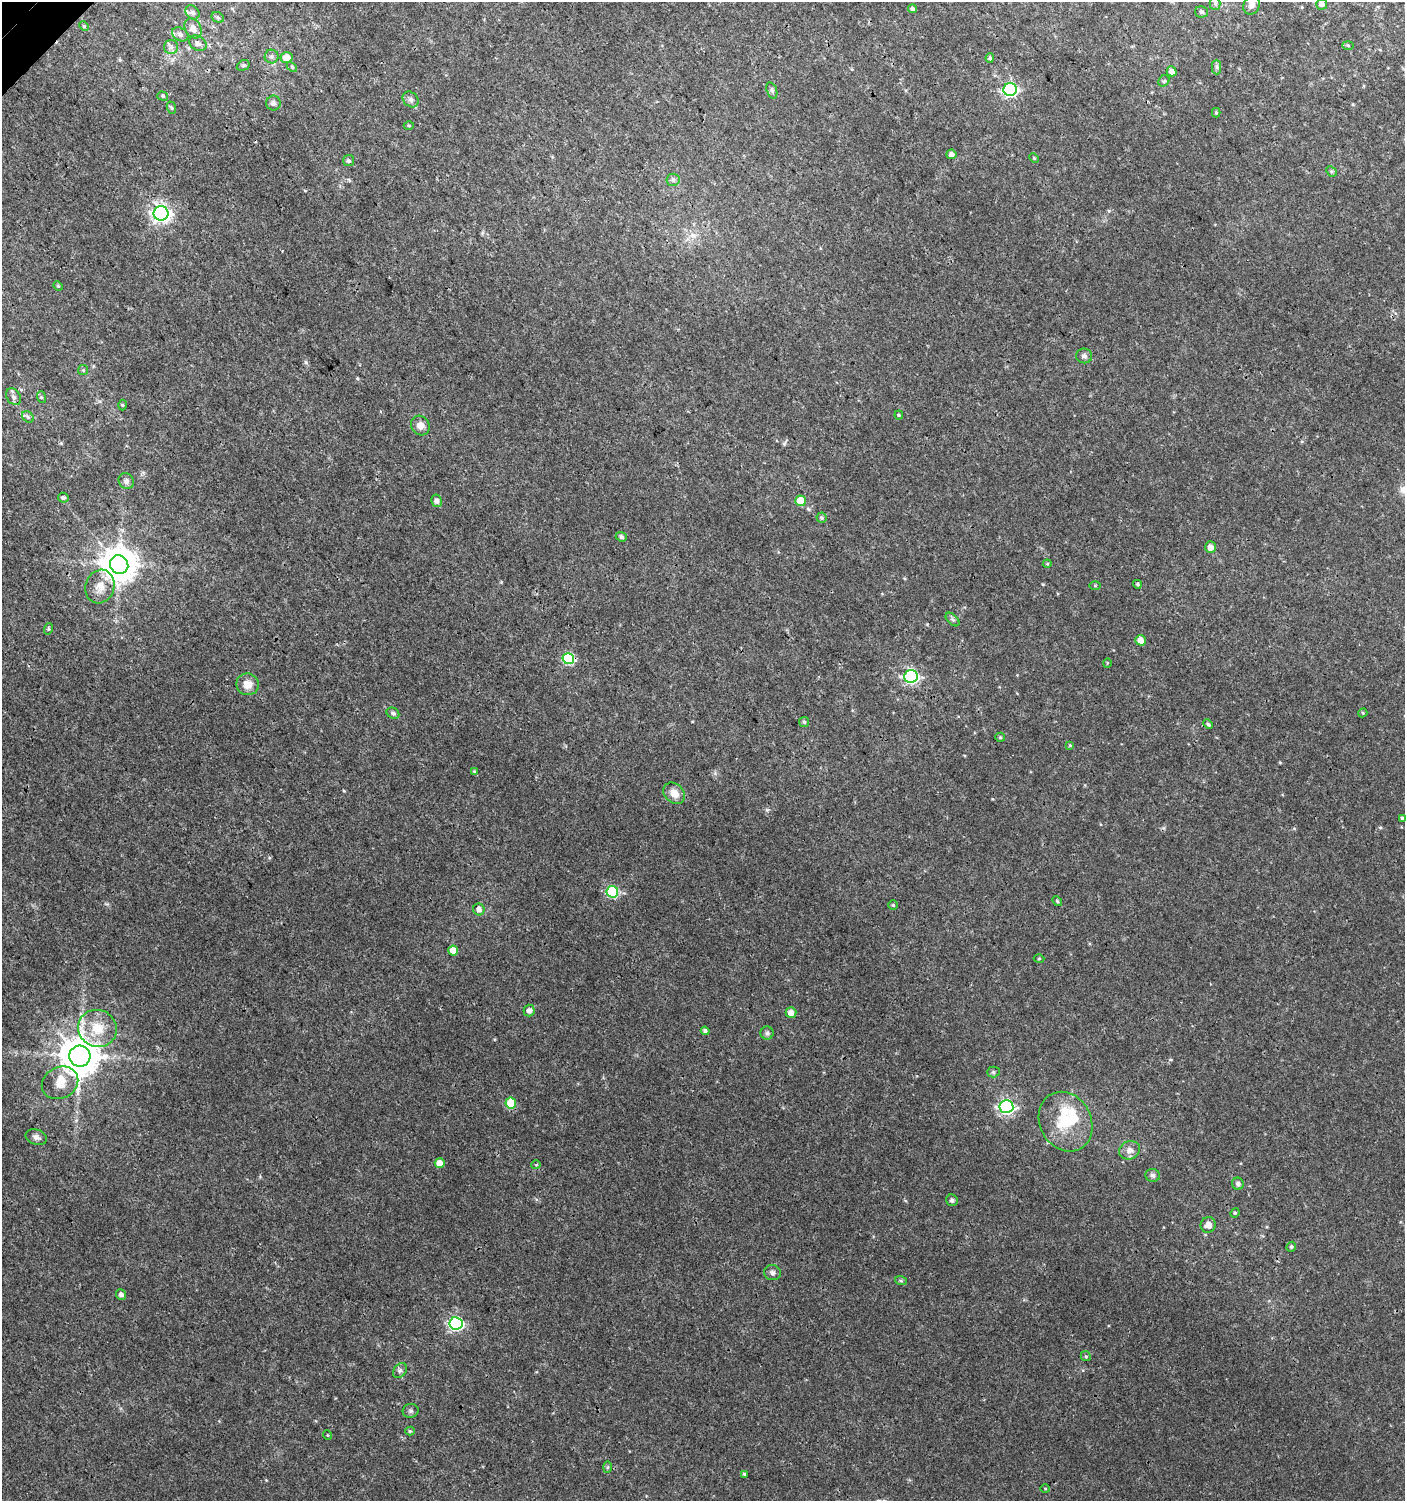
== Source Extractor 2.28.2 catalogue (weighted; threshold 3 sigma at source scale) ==
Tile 11 of 4 x 4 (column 3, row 3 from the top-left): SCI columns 3010-4412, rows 1531-3029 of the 6060 x 6084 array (HDU 1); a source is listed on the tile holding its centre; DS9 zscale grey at full resolution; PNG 1407 x 1503 px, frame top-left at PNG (2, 2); each listed source drawn as its Kron ellipse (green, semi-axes under 4 px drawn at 4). Shown black and unused: <1% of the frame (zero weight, under 3 of 4 exposures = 4% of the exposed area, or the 3 px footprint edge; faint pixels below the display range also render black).
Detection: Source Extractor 2.28.2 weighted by HDU 2 'WHT'; one run over the whole footprint, this tile lists its part. Background 0.00434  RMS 0.0022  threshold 0.00968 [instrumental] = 3 sigma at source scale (4.5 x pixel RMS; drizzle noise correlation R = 1.50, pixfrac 1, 0.0396/0.0396 arcsec/px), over >= 5 px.
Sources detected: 117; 2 inside a brighter object's white glare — neither listed nor drawn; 4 inside a brighter listed object's ellipse — not listed separately; the other 111 listed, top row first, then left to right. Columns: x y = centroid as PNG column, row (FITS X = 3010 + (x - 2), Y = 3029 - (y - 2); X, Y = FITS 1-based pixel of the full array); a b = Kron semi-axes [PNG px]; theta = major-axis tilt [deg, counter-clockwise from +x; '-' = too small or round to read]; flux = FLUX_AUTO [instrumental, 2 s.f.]
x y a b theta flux
1215 3 6 5 - 0.41
1322 4 5 5 - 0.93
1252 5 10 8 68 0.99
912 9 4 4 - 0.49
192 12 8 6 -45 0.68
1201 12 6 5 - 0.45
218 17 7 5 -29 0.44
84 26 5 4 - 0.26
193 28 11 8 -58 1.7
180 34 9 6 -30 0.72
198 43 9 7 -34 0.88
1348 45 5 3 - 0.23
171 47 7 7 - 0.74
272 57 7 7 - 0.55
286 57 6 5 - 2.3
990 58 5 4 - 0.45
243 65 7 5 30 0.38
292 67 6 4 -46 0.27
1217 67 7 4 -89 0.45
1172 71 5 4 - 0.8
1164 81 6 5 - 0.35
772 90 8 5 -70 0.51
1010 90 7 6 - 41
163 96 5 4 - 0.32
411 99 9 7 -45 0.73
273 103 7 7 - 0.58
171 108 6 4 -70 0.3
1216 113 5 4 - 0.27
409 125 5 3 - 0.21
951 154 5 4 - 0.97
1034 158 5 4 - 0.25
349 161 5 5 - 0.44
1331 171 6 4 -44 0.31
673 180 6 6 - 0.52
161 213 7 7 - 86
58 286 5 4 - 0.23
1084 356 8 7 - 0.7
83 370 5 5 - 0.28
14 397 9 6 -57 0.79
41 397 6 4 -71 0.28
122 405 5 3 - 0.22
899 415 4 4 - 0.24
28 417 6 5 - 0.4
420 425 10 9 - 1.5
126 481 8 7 - 0.7
63 498 5 4 - 0.48
437 501 6 5 - 0.61
800 501 5 5 - 4.2
821 518 5 5 - 0.35
621 537 5 4 - 0.54
1210 547 6 5 - 1.4
1047 564 4 4 - 0.22
119 565 9 9 - 430
1137 584 4 3 - 0.32
1095 585 6 4 -1 0.22
100 587 17 14 73 2.8
953 619 8 5 -44 0.46
48 629 6 3 72 0.25
1141 640 5 5 - 2.2
568 659 6 5 - 17
1107 663 5 3 - 0.16
911 676 6 6 - 45
248 684 11 10 - 2.2
393 713 7 5 -30 0.56
1363 713 5 4 - 0.29
804 722 5 5 - 0.38
1208 724 5 4 - 0.32
1000 737 5 4 - 0.26
1070 745 4 4 - 0.19
474 771 3 3 - 0.19
674 793 12 9 -45 2
1402 818 4 3 - 0.39
612 892 6 5 - 17
1057 901 6 3 -46 0.28
893 905 5 5 - 0.29
479 909 6 5 - 1.3
453 950 5 5 - 2.3
1039 958 5 3 - 0.19
529 1011 6 5 - 0.94
791 1012 5 5 - 1.6
97 1028 19 18 - 5.8
705 1031 4 4 - 0.55
767 1033 6 6 - 0.47
80 1056 10 10 - 630
993 1072 6 5 - 0.39
60 1083 19 15 28 3.2
511 1103 5 5 - 6.3
1006 1107 7 6 - 55
1066 1122 31 25 -62 9.2
36 1137 11 7 -18 0.84
1130 1150 10 9 - 1.3
440 1163 5 5 - 2.4
536 1165 5 3 - 0.16
1153 1175 7 6 - 0.61
1238 1184 6 6 - 0.62
952 1200 6 5 - 0.58
1235 1213 5 4 - 0.33
1208 1225 8 7 - 1.4
1291 1247 5 4 - 0.36
772 1273 8 7 - 0.6
901 1281 6 4 -19 0.28
121 1295 5 5 - 0.75
456 1323 6 6 - 37
1086 1356 5 4 - 0.28
400 1371 8 6 48 0.55
411 1411 8 7 - 0.53
410 1431 4 4 - 0.23
327 1435 5 3 - 0.15
607 1467 6 4 88 0.3
744 1474 4 3 - 0.26
1045 1489 4 3 - 0.17
Overlapping masked pixels (flux is a lower limit): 2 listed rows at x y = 568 659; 80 1056
Isophote crosses this tile's border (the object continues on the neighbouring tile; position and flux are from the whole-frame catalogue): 1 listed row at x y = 1322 4
Unlisted compact peaks at least as high as the median listed source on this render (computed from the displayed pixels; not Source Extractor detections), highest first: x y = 306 362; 767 810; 344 791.